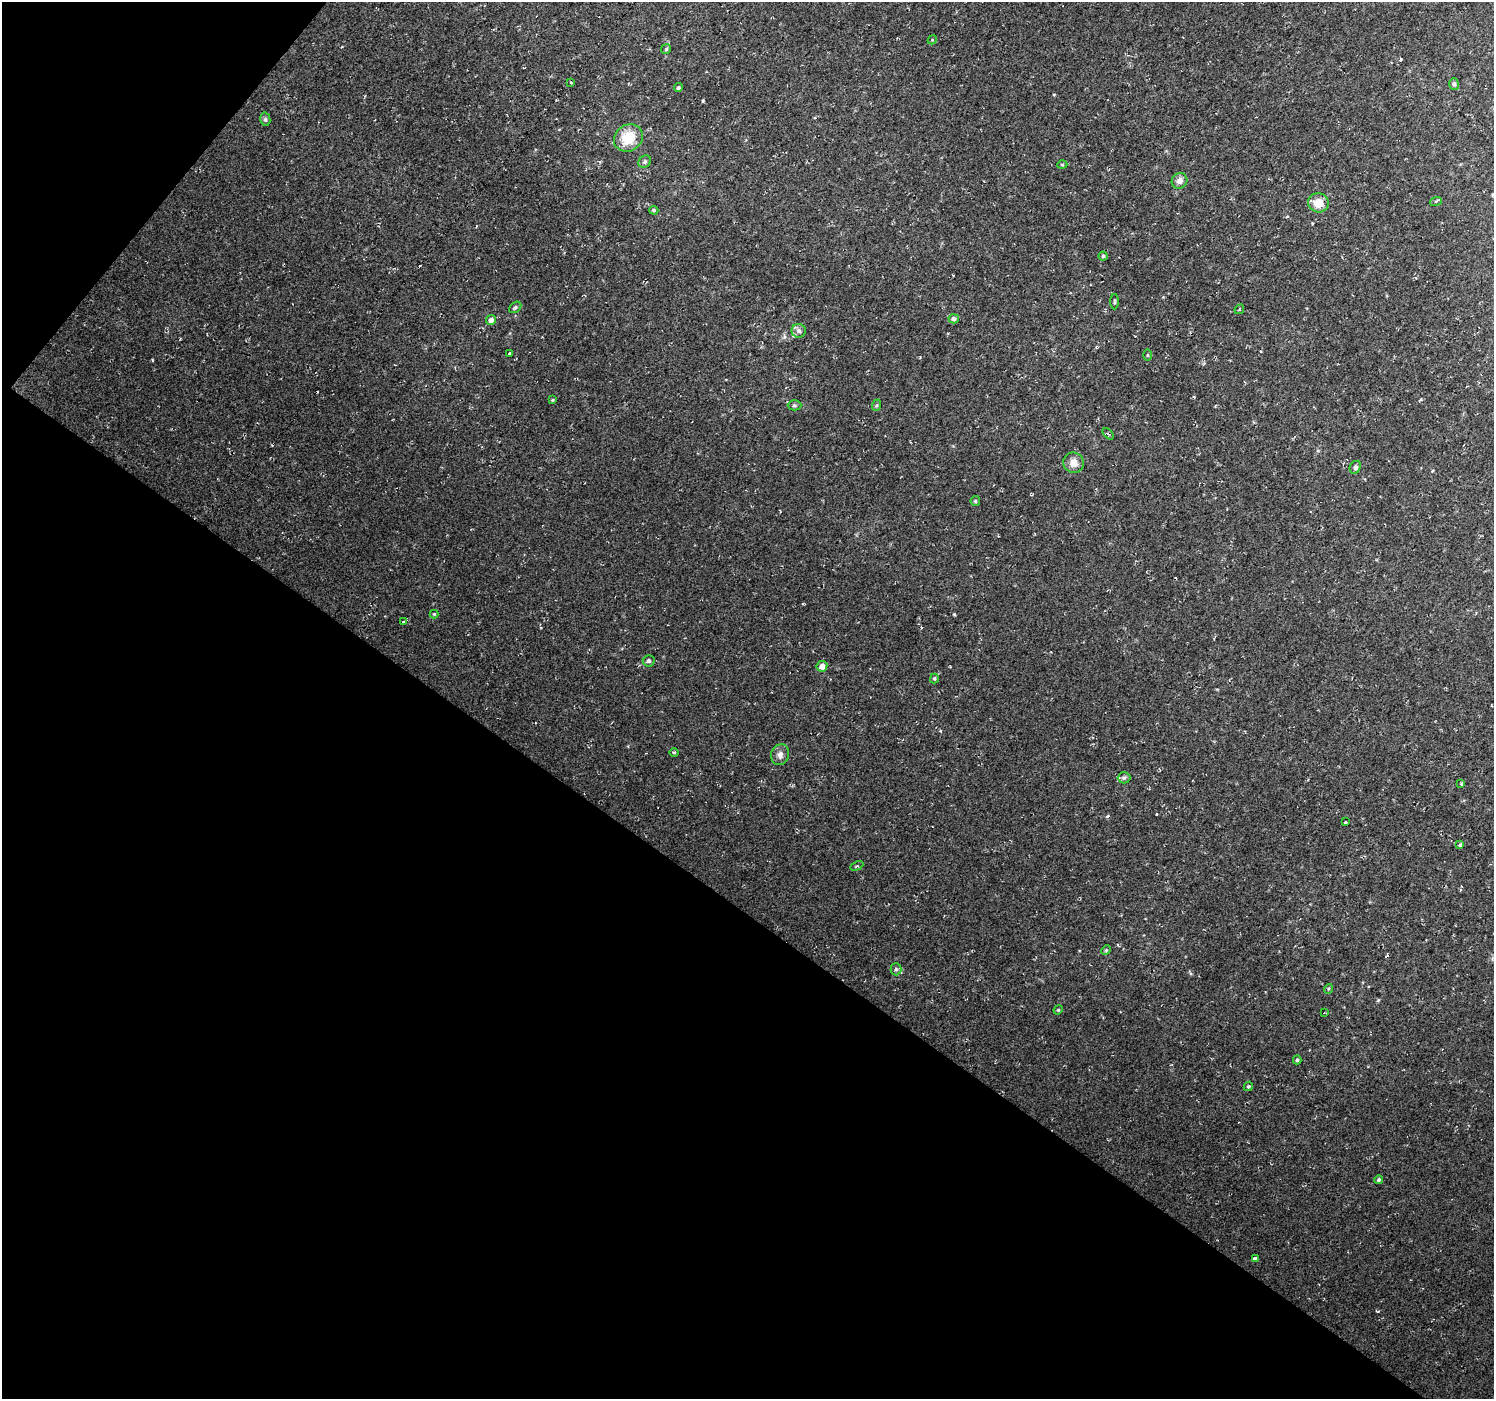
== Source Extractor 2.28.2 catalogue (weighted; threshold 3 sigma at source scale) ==
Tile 9 of 4 x 4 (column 1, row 3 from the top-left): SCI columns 3-1494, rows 1576-2972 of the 5971 x 6010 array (HDU 1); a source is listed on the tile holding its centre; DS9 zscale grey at full resolution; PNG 1496 x 1401 px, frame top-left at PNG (2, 2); each listed source drawn as its Kron ellipse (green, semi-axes under 4 px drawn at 4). Shown black and unused: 38% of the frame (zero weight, under 2 of 3 exposures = <1% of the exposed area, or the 3 px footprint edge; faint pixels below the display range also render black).
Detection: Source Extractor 2.28.2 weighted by HDU 2 'WHT'; one run over the whole footprint, this tile lists its part. Background 0.021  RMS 0.0065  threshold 0.0291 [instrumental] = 3 sigma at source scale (4.5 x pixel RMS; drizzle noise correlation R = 1.50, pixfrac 1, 0.0396/0.0396 arcsec/px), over >= 5 px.
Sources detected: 55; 4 cosmic-ray / hot-pixel residue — neither listed nor drawn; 1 inside a brighter listed object's ellipse — not listed separately; the other 50 listed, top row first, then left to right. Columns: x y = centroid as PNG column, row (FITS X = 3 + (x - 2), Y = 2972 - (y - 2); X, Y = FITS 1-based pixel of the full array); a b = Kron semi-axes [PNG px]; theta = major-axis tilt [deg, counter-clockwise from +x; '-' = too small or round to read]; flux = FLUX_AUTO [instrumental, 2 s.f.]
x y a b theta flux
932 40 5 4 - 0.61
666 49 5 4 - 0.94
571 83 3 3 - 0.62
1454 84 6 5 - 1.2
678 88 4 4 - 1.1
265 119 6 5 - 1.2
628 138 15 13 34 17
645 162 7 5 43 1.3
1062 165 5 3 - 0.64
1180 181 8 7 - 3.6
1436 201 6 4 18 0.84
1318 203 10 9 - 9.3
654 210 4 3 - 0.82
1103 256 4 4 - 0.95
1114 302 7 3 -90 0.76
515 307 7 5 39 1.4
1239 309 5 3 - 0.72
954 319 5 4 - 2.6
491 320 5 4 - 2.6
799 331 7 7 - 2
510 354 3 3 - 1.1
1147 355 6 4 -90 0.75
552 400 4 4 - 0.62
794 405 7 5 1 1.1
877 405 6 4 71 0.86
1108 434 7 2 -44 0.68
1074 463 10 10 - 5.6
1355 467 7 5 61 1.8
975 501 5 4 - 0.78
434 614 4 4 - 0.62
404 622 4 3 - 3.1
649 661 6 5 - 1.3
822 666 5 5 - 4.9
934 679 5 4 - 0.78
674 753 5 3 - 0.67
780 755 11 9 72 3.1
1124 778 6 5 - 1.3
1461 784 4 2 - 0.58
1345 822 3 3 - 2.3
1460 845 3 3 - 9
857 866 7 3 27 0.8
1106 950 5 4 - 0.79
896 969 6 5 - 1.4
1328 989 5 3 - 0.66
1058 1010 5 4 - 0.66
1324 1013 4 2 - 0.51
1297 1060 4 4 - 0.97
1248 1086 5 4 - 0.77
1379 1180 4 4 - 1.2
1255 1259 4 3 - 10